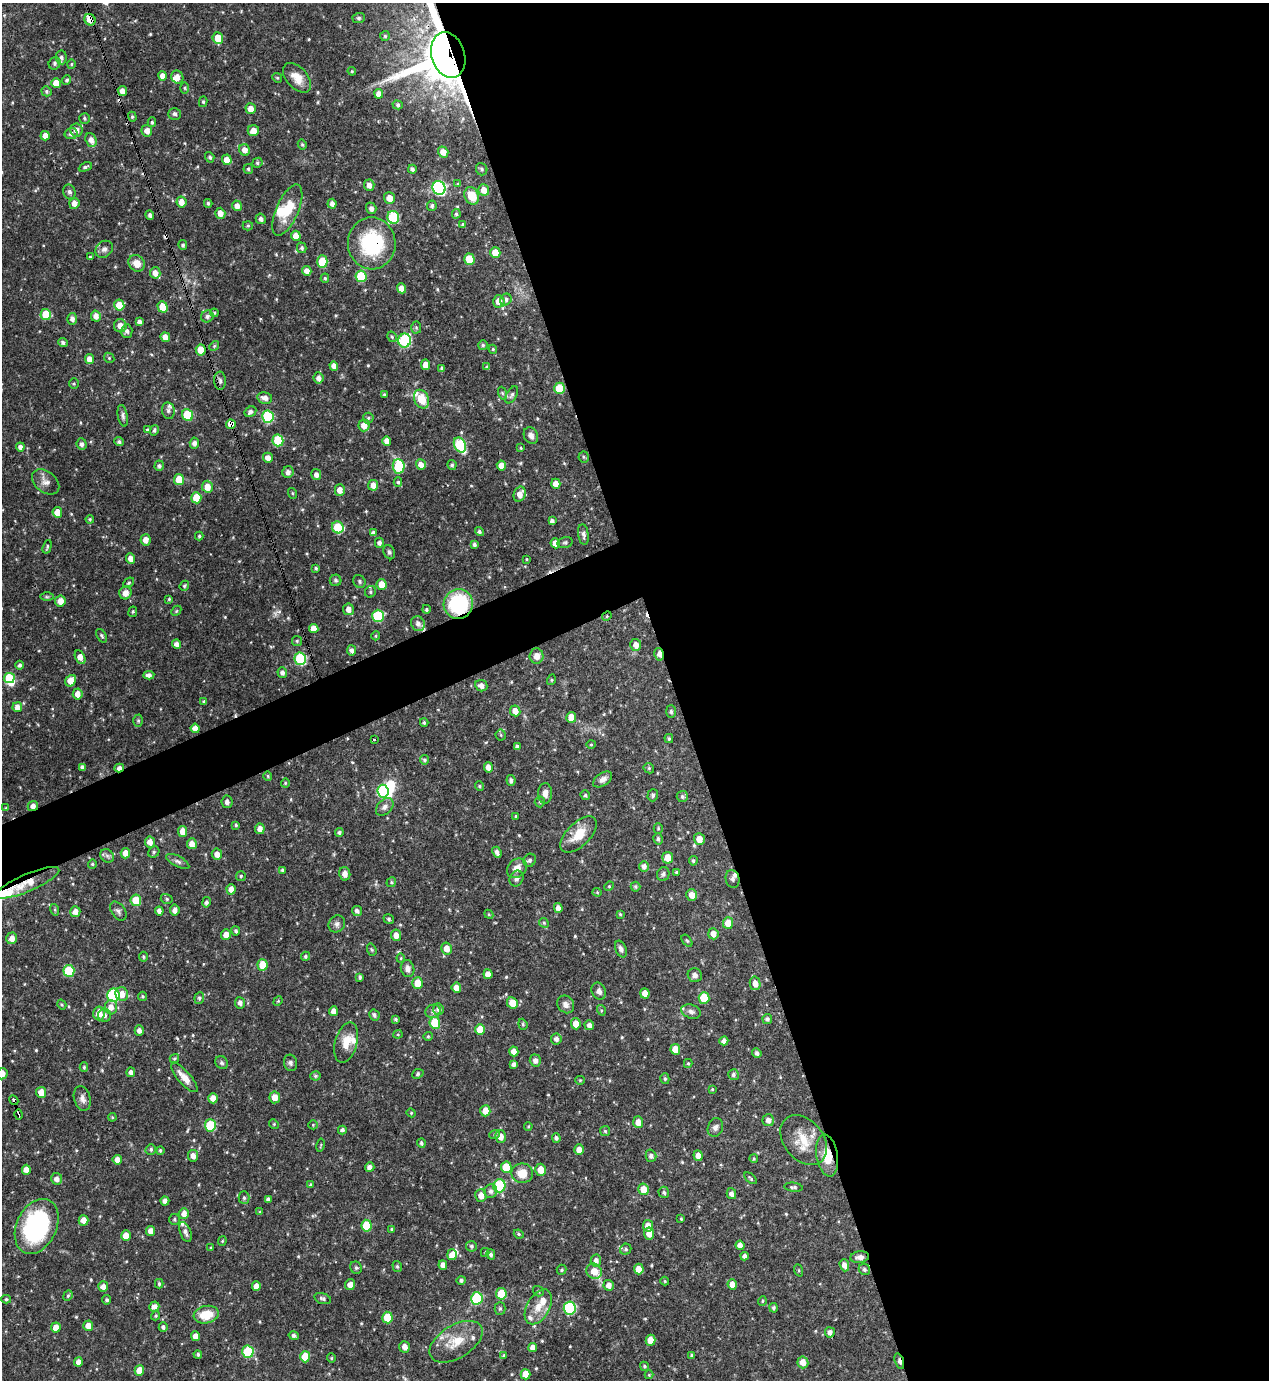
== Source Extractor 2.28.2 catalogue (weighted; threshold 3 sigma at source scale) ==
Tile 8 of 4 x 4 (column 4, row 2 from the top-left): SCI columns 3952-5218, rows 2756-4133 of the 5497 x 5510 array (HDU 1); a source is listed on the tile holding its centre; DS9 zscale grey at full resolution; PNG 1271 x 1382 px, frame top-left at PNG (2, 3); each listed source drawn as its Kron ellipse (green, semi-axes under 4 px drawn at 4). Shown black and unused: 49% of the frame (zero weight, under 3 of 4 exposures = <1% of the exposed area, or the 3 px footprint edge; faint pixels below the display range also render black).
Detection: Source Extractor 2.28.2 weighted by HDU 2 'WHT'; one run over the whole footprint, this tile lists its part. Background 0.0571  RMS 0.0033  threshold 0.0148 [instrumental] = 3 sigma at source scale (4.5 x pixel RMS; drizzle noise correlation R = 1.50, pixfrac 1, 0.05/0.05 arcsec/px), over >= 5 px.
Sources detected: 574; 4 inside a brighter object's white glare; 5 cosmic-ray / hot-pixel residue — neither listed nor drawn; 13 inside a brighter listed object's ellipse — not listed separately; of the other 552, all 500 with FLUX_AUTO >= 0.335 (the completeness limit of this list) listed and drawn (52 fainter detections not listed), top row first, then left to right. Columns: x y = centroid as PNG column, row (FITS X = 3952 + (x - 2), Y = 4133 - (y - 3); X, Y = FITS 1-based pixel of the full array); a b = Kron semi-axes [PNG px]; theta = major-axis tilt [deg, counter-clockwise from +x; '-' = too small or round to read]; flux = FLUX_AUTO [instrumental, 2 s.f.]
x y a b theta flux
359 18 6 5 - 0.57
90 20 6 5 - 3
385 36 5 5 - 0.48
218 38 6 5 - 5.7
448 55 23 16 -73 1700
61 57 7 5 -84 0.97
55 63 6 5 - 0.68
71 64 4 4 - 0.38
352 71 4 4 - 0.34
163 76 5 4 - 2.2
177 77 7 6 - 2.1
277 78 5 4 - 0.44
297 78 18 10 -47 4.3
67 80 5 4 - 0.64
56 83 5 4 - 3.3
185 88 6 4 -89 0.43
46 91 5 4 - 0.65
122 91 5 4 - 2.3
379 94 5 4 - 2
203 102 5 4 - 0.49
398 105 5 4 - 0.6
251 109 5 5 - 2.4
175 114 6 6 - 0.72
132 117 5 4 - 0.48
84 118 5 5 - 0.62
152 122 5 4 - 0.5
76 130 6 6 - 2.2
147 131 6 5 - 2.2
253 131 5 5 - 2.8
71 134 6 5 - 1.2
45 136 5 4 - 2.4
91 140 7 5 -69 1.9
302 144 5 4 - 0.52
245 150 6 5 - 2.3
443 152 5 5 - 2.7
210 157 5 4 - 0.73
227 160 5 5 - 2.8
257 163 5 5 - 0.59
85 167 7 4 27 0.72
248 169 5 5 - 0.61
412 169 4 3 - 0.95
482 169 6 5 - 0.72
458 184 4 4 - 0.38
369 185 6 5 - 1.8
439 188 7 6 - 56
484 190 6 5 - 3.4
69 192 7 6 - 0.81
472 196 9 7 -65 5.4
389 198 6 5 - 2.8
181 202 5 5 - 2.5
74 203 5 5 - 1.9
208 203 4 3 - 0.56
332 204 5 4 - 1.4
237 206 5 5 - 2
432 206 5 5 - 0.76
371 208 6 5 - 1.3
287 210 27 11 66 9.3
220 213 5 5 - 2.3
456 214 5 4 - 0.59
150 215 5 3 - 0.91
393 217 6 6 - 20
261 219 5 5 - 1.2
463 224 4 4 - 0.41
248 226 5 5 - 0.44
296 236 5 4 - 3
372 243 26 24 -87 28
183 245 5 4 - 0.67
302 248 5 5 - 0.7
104 249 9 7 39 1.4
495 253 5 5 - 5.3
90 257 3 3 - 0.34
469 259 6 5 - 8.5
322 262 6 5 - 8.6
137 263 9 7 -48 3.2
307 271 5 4 - 2.2
155 273 6 5 - 2.3
361 276 6 5 - 14
325 278 4 4 - 0.43
402 288 5 4 - 2.5
506 300 6 5 - 0.79
499 301 6 6 - 3.5
119 305 5 5 - 5.3
162 307 5 5 - 6.4
214 313 4 4 - 0.41
46 314 5 5 - 8.4
96 316 5 5 - 1.9
207 316 6 6 - 1
72 319 6 5 - 1.4
139 322 4 4 - 1.3
120 326 6 6 - 2.7
416 327 6 5 - 0.5
127 331 6 5 - 1
165 337 5 4 - 2.5
392 337 5 4 - 0.46
405 341 7 6 - 31
63 342 5 4 - 0.85
483 345 5 5 - 0.57
214 346 5 4 - 0.45
493 349 4 4 - 0.34
201 350 5 5 - 4.9
109 358 5 4 - 0.39
89 359 5 4 - 2.4
426 365 5 4 - 2.7
334 366 5 4 - 1.9
487 367 4 4 - 0.57
442 368 4 3 - 0.68
319 378 6 5 - 1.6
220 381 9 6 -88 0.96
74 384 5 4 - 0.43
559 388 6 5 - 8.2
502 393 6 4 -71 0.57
384 395 4 3 - 0.51
512 395 9 5 60 0.82
265 398 7 5 -12 1.5
421 399 9 7 -67 6.4
168 411 8 6 -82 0.84
250 412 6 5 - 1.1
187 415 6 5 - 14
123 416 11 5 -80 0.93
268 417 6 5 - 24
368 418 5 5 - 0.49
231 424 5 4 - 3
364 425 6 5 - 2.8
148 430 3 3 - 0.73
154 430 5 4 - 0.69
531 436 9 7 -65 1.4
278 440 6 5 - 14
387 441 5 4 - 2.2
119 442 5 4 - 0.78
194 443 5 5 - 1.3
82 444 6 5 - 1.2
460 445 8 5 -64 21
20 447 4 4 - 1.3
521 448 4 3 - 0.34
584 457 5 5 - 0.51
268 458 5 5 - 2.3
421 465 5 4 - 2.2
452 465 5 4 - 0.64
501 465 5 4 - 2.4
159 466 5 4 - 0.79
399 466 7 6 - 20
288 472 6 5 - 1.3
316 475 5 5 - 1.4
179 480 5 5 - 6.8
46 482 15 10 -38 2.4
398 482 4 4 - 0.49
556 484 5 4 - 2.8
373 485 5 5 - 2.3
207 487 6 5 - 3.3
340 490 5 5 - 2.4
292 493 5 3 - 0.35
520 494 8 6 68 2.9
196 498 5 5 - 7
57 512 5 5 - 3.5
90 519 4 3 - 0.39
552 521 4 4 - 0.92
338 527 6 5 - 14
479 532 5 4 - 0.67
373 533 4 4 - 0.87
583 535 10 5 -82 1.2
199 536 4 4 - 0.51
145 540 5 5 - 2.3
565 542 8 5 16 0.58
379 543 5 4 - 1.1
555 543 5 4 - 2.3
474 544 4 3 - 0.72
47 547 7 4 73 0.62
389 552 7 5 -63 0.74
131 559 5 4 - 2.3
527 559 3 3 - 0.34
316 568 4 3 - 0.45
336 580 6 5 - 0.59
359 581 7 6 - 0.64
129 583 6 4 40 0.55
382 584 5 5 - 4.2
184 586 5 4 - 0.5
370 592 6 5 - 0.66
125 593 7 6 - 2.2
47 597 6 4 -1 0.51
169 599 4 4 - 0.36
60 601 6 5 - 2.7
458 604 15 14 - 26
348 609 6 5 - 2.3
426 609 4 4 - 0.58
176 611 6 4 47 0.45
133 612 5 3 - 0.4
378 616 6 6 - 21
607 616 5 4 - 0.39
418 624 8 6 -60 1.6
314 628 5 4 - 2.7
101 636 7 4 -59 0.61
376 636 4 4 - 0.39
297 641 5 5 - 0.54
176 644 4 4 - 1.5
636 645 6 5 - 2.1
352 650 5 4 - 1.2
659 654 6 4 -77 2.3
536 656 8 7 - 2.3
80 657 7 4 -62 2.7
300 659 6 5 - 25
19 665 4 4 - 0.85
282 673 5 5 - 1.3
149 675 5 4 - 1.2
9 678 5 5 - 9.5
551 680 5 3 - 0.34
71 681 6 5 - 3.8
481 686 6 5 - 1.7
78 694 5 5 - 2.3
204 701 4 3 - 0.57
17 707 5 4 - 2.3
515 711 5 5 - 2.4
671 711 6 5 - 0.73
571 717 5 5 - 3.1
138 721 6 5 - 0.57
424 722 4 3 - 0.5
195 728 5 4 - 2.2
501 735 5 5 - 0.48
374 739 3 2 - 0.35
669 739 4 3 - 0.45
591 744 4 4 - 0.35
517 747 4 3 - 0.81
424 760 4 4 - 0.58
82 767 4 4 - 0.91
488 767 5 4 - 2.3
119 768 5 4 - 1.7
649 768 5 5 - 0.46
268 776 5 4 - 0.38
603 779 11 6 34 1.6
511 780 5 4 - 0.99
285 783 4 4 - 0.34
480 786 5 4 - 0.45
383 791 6 5 - 25
545 793 10 7 89 1.8
585 795 5 4 - 0.57
653 795 6 5 - 0.62
682 796 5 5 - 0.71
227 802 6 5 - 0.97
540 802 5 5 - 0.45
33 806 5 5 - 1.8
385 807 10 7 46 1.5
6 808 4 3 - 0.41
516 816 3 3 - 0.35
236 825 4 3 - 0.51
658 828 5 4 - 0.4
260 829 5 5 - 2.1
183 831 5 4 - 2.7
339 832 4 4 - 0.69
579 835 23 11 45 6.7
658 839 5 4 - 0.75
699 839 6 5 - 3.2
150 842 5 5 - 2.1
192 844 5 5 - 2.4
154 852 6 5 - 0.53
497 852 6 3 -67 1.2
125 853 5 4 - 2.8
217 854 5 5 - 2
107 856 7 6 - 0.88
668 858 6 5 - 4.5
530 860 7 6 - 0.98
178 861 13 5 -27 1.1
693 861 5 4 - 0.52
92 864 4 4 - 0.37
644 866 5 5 - 1.4
517 868 11 8 40 3.1
282 870 4 3 - 0.56
676 872 3 3 - 0.4
345 874 7 5 -77 1.8
663 874 7 6 - 0.8
241 876 5 5 - 0.5
516 879 8 6 69 1.2
733 879 9 7 -78 1.5
391 882 5 4 - 0.46
28 883 34 8 23 7.4
609 886 5 4 - 0.43
635 887 5 5 - 0.55
231 889 5 4 - 2.3
597 892 4 4 - 0.37
692 895 6 5 - 2.9
167 899 6 5 - 0.54
136 900 6 5 - 9.8
206 902 5 4 - 0.87
558 908 5 4 - 1.5
55 910 6 4 -72 0.39
175 910 5 4 - 1.7
118 911 10 6 -54 1
159 911 4 4 - 1.4
357 911 5 5 - 1.1
75 912 5 5 - 2.1
489 914 5 4 - 0.34
620 914 4 4 - 0.38
389 919 5 4 - 0.57
544 923 5 4 - 0.42
728 923 6 5 - 4.2
337 924 9 8 - 1.2
236 931 4 3 - 0.58
226 934 5 5 - 2.3
713 934 5 5 - 2.2
396 935 5 5 - 2.3
12 938 6 5 - 2.3
687 941 7 4 -53 0.46
446 948 6 5 - 2.8
621 949 8 5 -68 1.2
372 950 6 4 -71 0.45
305 956 4 4 - 0.65
143 957 5 4 - 0.51
401 958 4 4 - 0.34
263 965 6 5 - 5.9
408 969 8 6 -74 1.6
69 971 6 5 - 14
488 974 5 4 - 2.2
695 975 7 7 - 1.4
360 977 4 3 - 0.58
418 983 5 5 - 4.8
755 983 7 5 -78 2.4
456 988 5 5 - 2.5
599 991 9 7 -65 1.5
645 993 5 4 - 2.8
122 994 7 6 - 3.2
113 995 7 6 - 30
143 996 4 4 - 0.49
199 998 6 5 - 0.56
704 998 6 5 - 9.3
278 1001 5 4 - 0.34
240 1003 5 5 - 1.3
512 1003 6 5 - 4.3
566 1004 9 8 - 1.6
62 1005 5 3 - 0.35
111 1007 7 6 - 2.2
438 1009 6 5 - 1.2
601 1010 5 3 - 0.41
333 1011 5 4 - 2
433 1011 7 6 - 1
691 1011 10 7 -21 1.4
99 1013 7 5 -85 3.2
105 1015 6 6 - 1.2
374 1015 6 5 - 0.82
396 1019 4 3 - 0.53
767 1019 5 5 - 0.83
435 1023 6 5 - 10
523 1024 5 4 - 0.45
576 1024 5 5 - 3.1
589 1025 5 5 - 1.5
480 1029 5 5 - 5.8
139 1030 5 4 - 1.5
398 1034 4 4 - 0.35
428 1036 4 4 - 0.37
556 1039 5 5 - 1.4
724 1041 4 4 - 1.4
346 1042 21 11 74 4.9
675 1049 5 5 - 4.1
514 1051 5 4 - 2.3
757 1053 5 4 - 1
174 1059 5 4 - 0.47
535 1061 6 5 - 1.4
222 1063 7 6 - 0.68
290 1063 8 6 -75 0.85
688 1063 4 4 - 0.44
514 1064 4 3 - 0.99
84 1067 5 4 - 0.46
131 1072 5 4 - 1.3
2 1074 5 5 - 2.5
418 1074 6 4 23 0.49
733 1075 5 5 - 0.79
315 1076 5 4 - 0.58
184 1077 19 6 -49 3.5
665 1079 5 4 - 0.47
580 1080 5 4 - 0.36
712 1089 3 3 - 0.36
41 1092 5 5 - 3.2
275 1097 6 5 - 3
82 1098 12 8 -75 1.8
213 1098 5 5 - 2.4
14 1100 5 3 - 11
485 1111 5 5 - 3.2
411 1113 4 4 - 0.34
19 1115 5 3 - 3.8
112 1117 4 4 - 0.34
768 1120 6 5 - 1.7
638 1122 5 5 - 2.2
274 1124 5 4 - 0.42
210 1125 6 5 - 16
313 1125 5 4 - 0.37
528 1126 4 3 - 0.35
715 1128 9 7 71 1.3
342 1130 4 4 - 0.9
605 1131 5 5 - 0.5
495 1134 5 3 - 0.4
501 1136 6 5 - 2.6
556 1138 4 4 - 0.92
804 1140 28 19 -51 8.7
421 1143 4 3 - 0.65
320 1145 7 3 79 0.35
151 1149 5 5 - 0.65
160 1150 4 4 - 0.54
579 1150 5 4 - 2.3
193 1156 6 5 - 2
651 1156 6 5 - 1.1
698 1156 5 4 - 2.2
827 1156 21 10 -81 6.9
754 1159 4 3 - 0.39
117 1160 5 4 - 2
370 1167 5 4 - 1.5
506 1167 5 5 - 7.6
26 1170 5 4 - 2.3
541 1170 6 5 - 3.6
522 1173 11 10 - 5.1
751 1178 7 3 -43 0.51
57 1179 6 5 - 1.7
311 1184 3 3 - 0.37
499 1186 6 6 - 23
793 1187 9 4 -6 0.75
644 1189 6 5 - 4.9
491 1191 7 6 - 1.2
664 1192 6 5 - 0.7
731 1194 5 4 - 1.4
481 1195 6 5 - 2.4
244 1198 6 5 - 0.72
268 1199 4 4 - 0.77
165 1201 4 4 - 1.5
260 1212 4 4 - 0.41
184 1213 5 5 - 2.1
174 1219 5 5 - 0.6
681 1219 3 3 - 0.38
84 1220 5 5 - 2.4
37 1226 29 20 64 43
367 1226 6 5 - 10
648 1226 6 5 - 2.8
392 1229 3 3 - 0.46
151 1231 5 4 - 2.3
185 1232 10 5 -68 1.5
649 1233 6 5 - 2.5
519 1234 5 4 - 0.46
126 1236 5 4 - 3.1
222 1241 4 4 - 0.33
740 1245 5 4 - 1.9
471 1246 5 5 - 0.74
211 1248 3 3 - 0.4
626 1249 6 5 - 0.7
485 1252 4 4 - 0.35
491 1254 5 4 - 0.9
452 1255 5 5 - 3
745 1256 4 4 - 1.2
860 1257 9 5 8 1.6
596 1261 6 5 - 1.6
443 1265 5 4 - 1.9
844 1265 6 4 -71 1.9
397 1266 6 4 -74 0.52
356 1268 6 5 - 0.67
639 1269 5 5 - 3.4
864 1269 6 5 - 0.73
562 1270 5 5 - 0.5
799 1270 6 4 -72 0.4
594 1271 8 7 - 3.4
461 1280 4 4 - 0.78
665 1281 4 4 - 0.35
159 1284 5 3 - 0.52
732 1284 5 4 - 2.9
350 1285 5 5 - 1.9
609 1285 5 5 - 1.8
103 1286 5 5 - 1.9
256 1286 5 4 - 2.3
538 1291 6 5 - 0.55
501 1294 6 5 - 9.3
68 1296 5 4 - 0.52
323 1298 8 5 -16 0.88
477 1298 6 6 - 23
6 1299 5 4 - 0.46
107 1300 4 4 - 0.59
762 1301 4 4 - 0.41
154 1307 5 5 - 1.9
538 1307 19 11 60 4.3
500 1308 6 5 - 0.53
570 1308 6 6 - 29
774 1308 4 4 - 0.7
206 1315 12 8 11 7
156 1316 5 4 - 0.41
387 1318 6 5 - 7.9
88 1326 5 5 - 2.4
56 1327 5 5 - 3
163 1327 5 4 - 0.87
830 1332 5 5 - 1.4
196 1336 5 4 - 2.4
294 1336 5 4 - 0.84
650 1340 5 5 - 3.9
456 1342 29 16 31 8
405 1347 6 5 - 2.2
533 1348 4 4 - 2.2
248 1352 6 5 - 20
198 1354 4 4 - 0.64
692 1355 4 4 - 0.58
504 1356 3 3 - 0.52
305 1357 5 5 - 7.5
331 1358 4 4 - 0.37
899 1361 8 4 -72 1.6
78 1362 4 4 - 2
803 1362 6 5 - 2.9
644 1366 5 4 - 0.54
139 1371 5 5 - 4.2
526 1374 5 5 - 4.2
649 1375 4 4 - 0.33
Overlapping masked pixels (flux is a lower limit): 16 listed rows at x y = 90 20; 448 55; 372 243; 201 350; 559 388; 231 424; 458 604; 607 616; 659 654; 119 768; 33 806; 28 883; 14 1100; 19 1115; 827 1156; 899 1361
Isophote crosses this tile's border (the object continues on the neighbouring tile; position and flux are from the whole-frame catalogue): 2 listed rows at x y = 448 55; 2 1074